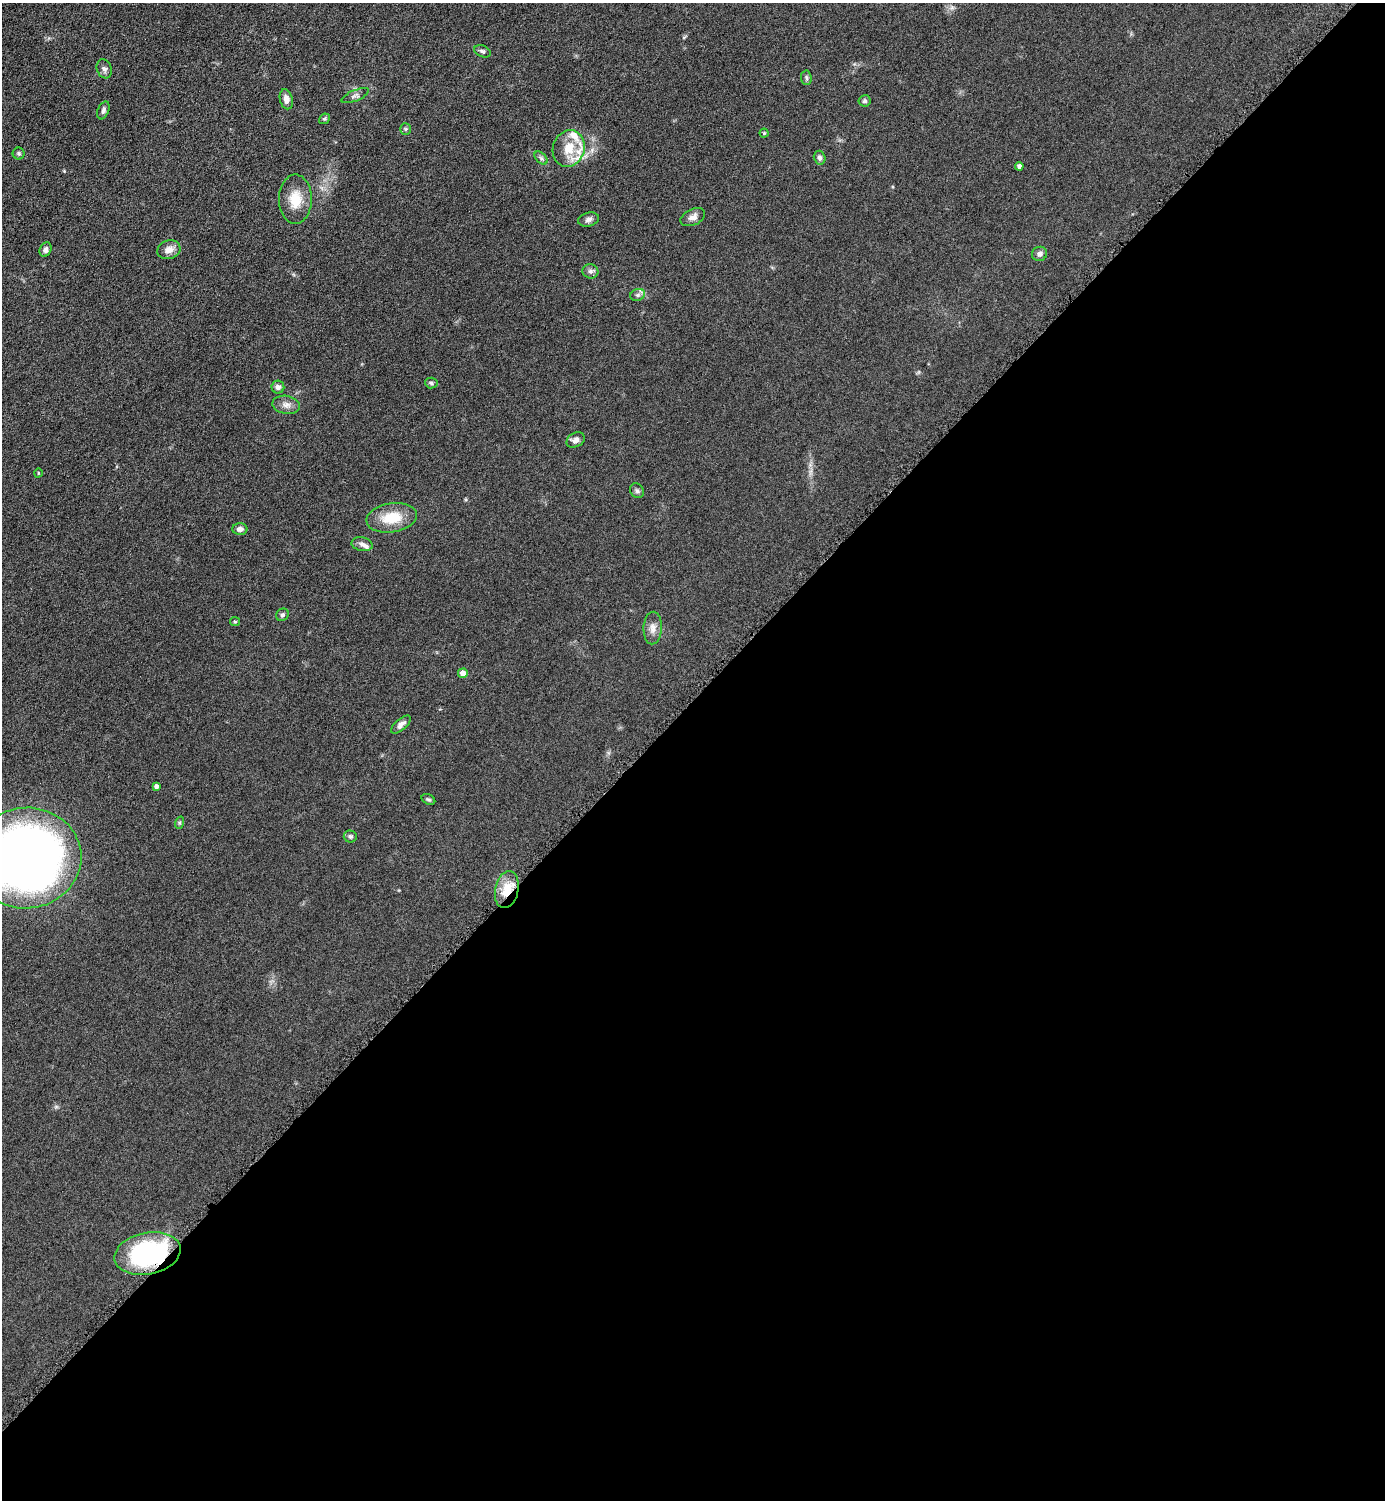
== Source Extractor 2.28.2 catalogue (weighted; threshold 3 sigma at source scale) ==
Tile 15 of 4 x 4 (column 3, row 4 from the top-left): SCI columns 3081-4463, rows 15-1512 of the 6019 x 6019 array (HDU 1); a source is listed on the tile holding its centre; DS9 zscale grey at full resolution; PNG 1387 x 1502 px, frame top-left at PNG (2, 3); each listed source drawn as its Kron ellipse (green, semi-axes under 4 px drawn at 4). Shown black and unused: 53% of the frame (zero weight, under 4 of 8 exposures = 1% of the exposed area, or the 3 px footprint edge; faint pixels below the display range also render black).
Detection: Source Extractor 2.28.2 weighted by HDU 2 'WHT'; one run over the whole footprint, this tile lists its part. Background 0.0761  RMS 0.0057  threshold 0.0234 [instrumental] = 3 sigma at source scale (4.09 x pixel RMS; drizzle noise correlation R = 1.36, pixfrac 0.8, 0.05/0.05 arcsec/px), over >= 5 px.
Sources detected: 48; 4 inside a brighter listed object's ellipse — not listed separately; the other 44 listed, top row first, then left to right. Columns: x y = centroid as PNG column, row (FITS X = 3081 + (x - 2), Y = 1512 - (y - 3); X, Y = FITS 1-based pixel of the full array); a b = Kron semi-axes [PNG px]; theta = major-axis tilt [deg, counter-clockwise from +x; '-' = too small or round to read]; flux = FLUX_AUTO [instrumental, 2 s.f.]
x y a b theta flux
482 51 8 5 -23 1.3
104 69 10 7 -69 1.9
806 78 7 5 -85 0.99
355 96 15 5 23 1.6
286 99 10 6 -76 2.8
865 101 6 5 - 1.1
103 110 9 5 69 1.4
324 119 6 4 41 0.77
405 129 6 5 - 0.79
764 133 4 4 - 0.74
569 148 19 15 72 11
19 154 6 6 - 0.94
541 158 8 4 -45 1
820 158 7 5 -75 1.5
1019 166 4 4 - 1.8
295 199 24 16 90 11
693 217 13 8 26 3
589 219 10 7 14 2
46 249 7 5 66 1.6
169 250 12 9 18 3.9
1039 254 8 7 - 1.9
590 271 8 7 - 1.6
638 295 7 5 20 1.3
431 383 6 5 - 0.98
278 387 6 6 - 2
286 405 14 9 -10 3.2
576 440 9 7 28 2.4
38 473 5 3 - 0.39
637 491 8 6 -55 1.2
392 518 25 14 9 15
240 529 8 6 -1 2.3
362 544 11 6 -11 2.1
282 615 6 5 - 1
235 622 5 4 - 0.62
653 628 16 9 88 3.7
463 673 5 5 - 3.8
401 724 12 5 41 2.4
156 786 4 4 - 1.6
428 799 7 5 -28 0.9
179 823 6 4 71 0.7
350 836 6 6 - 1.2
26 858 55 50 5 400
507 890 19 11 78 11
148 1254 33 21 11 76
Overlapping masked pixels (flux is a lower limit): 2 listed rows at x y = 507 890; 148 1254
Isophote crosses this tile's border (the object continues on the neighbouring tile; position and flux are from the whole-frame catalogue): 1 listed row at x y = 26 858